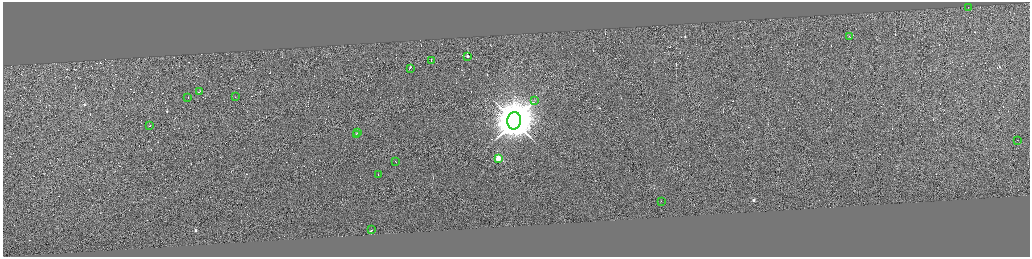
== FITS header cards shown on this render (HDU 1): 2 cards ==
NAXIS1  =                 4110
NAXIS2  =                 1018

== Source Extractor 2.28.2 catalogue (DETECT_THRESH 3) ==
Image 4110 x 1018 px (HDU 1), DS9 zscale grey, zoomed out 1/4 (1 PNG px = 4 x 4 image px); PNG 1032 x 259 px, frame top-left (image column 4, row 1018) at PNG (3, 2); each listed source drawn as its Kron ellipse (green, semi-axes under 4 px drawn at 4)
Background -0.149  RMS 3.8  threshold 11.5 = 3 sigma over >= 5 px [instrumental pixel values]
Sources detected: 477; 458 cannot appear on this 1/4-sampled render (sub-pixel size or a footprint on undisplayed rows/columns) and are neither listed nor drawn; the other 19 listed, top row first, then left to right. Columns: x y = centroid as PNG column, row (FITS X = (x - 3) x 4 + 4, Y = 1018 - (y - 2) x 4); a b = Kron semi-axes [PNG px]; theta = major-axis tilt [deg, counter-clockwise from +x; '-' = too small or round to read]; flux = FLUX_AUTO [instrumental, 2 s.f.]
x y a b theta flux
968 7 2 1 - 6.5e+03
849 36 2 1 - 1.8e+04
467 56 2 1 - 2.6e+04
431 60 2 1 - 1.3e+04
410 68 4 1 - 3.7e+04
200 92 3 1 - 2.5e+04
188 97 2 1 - 1.6e+04
235 97 2 1 - 9.8e+03
534 100 2 1 - 9.8e+02
514 121 9 6 80 1.7e+07
150 126 3 1 - 3.4e+04
358 133 2 1 - 1.3e+04
356 134 4 1 - 3.1e+04
1018 140 2 1 - 1.3e+04
498 158 2 2 - 1.4e+05
396 162 2 1 - 2.7e+04
378 175 2 1 - 1.8e+04
661 201 2 1 - 8.1e+03
371 230 2 1 - 1.5e+03
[458 sub-pixel or undisplayed-footprint detections neither listed nor drawn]